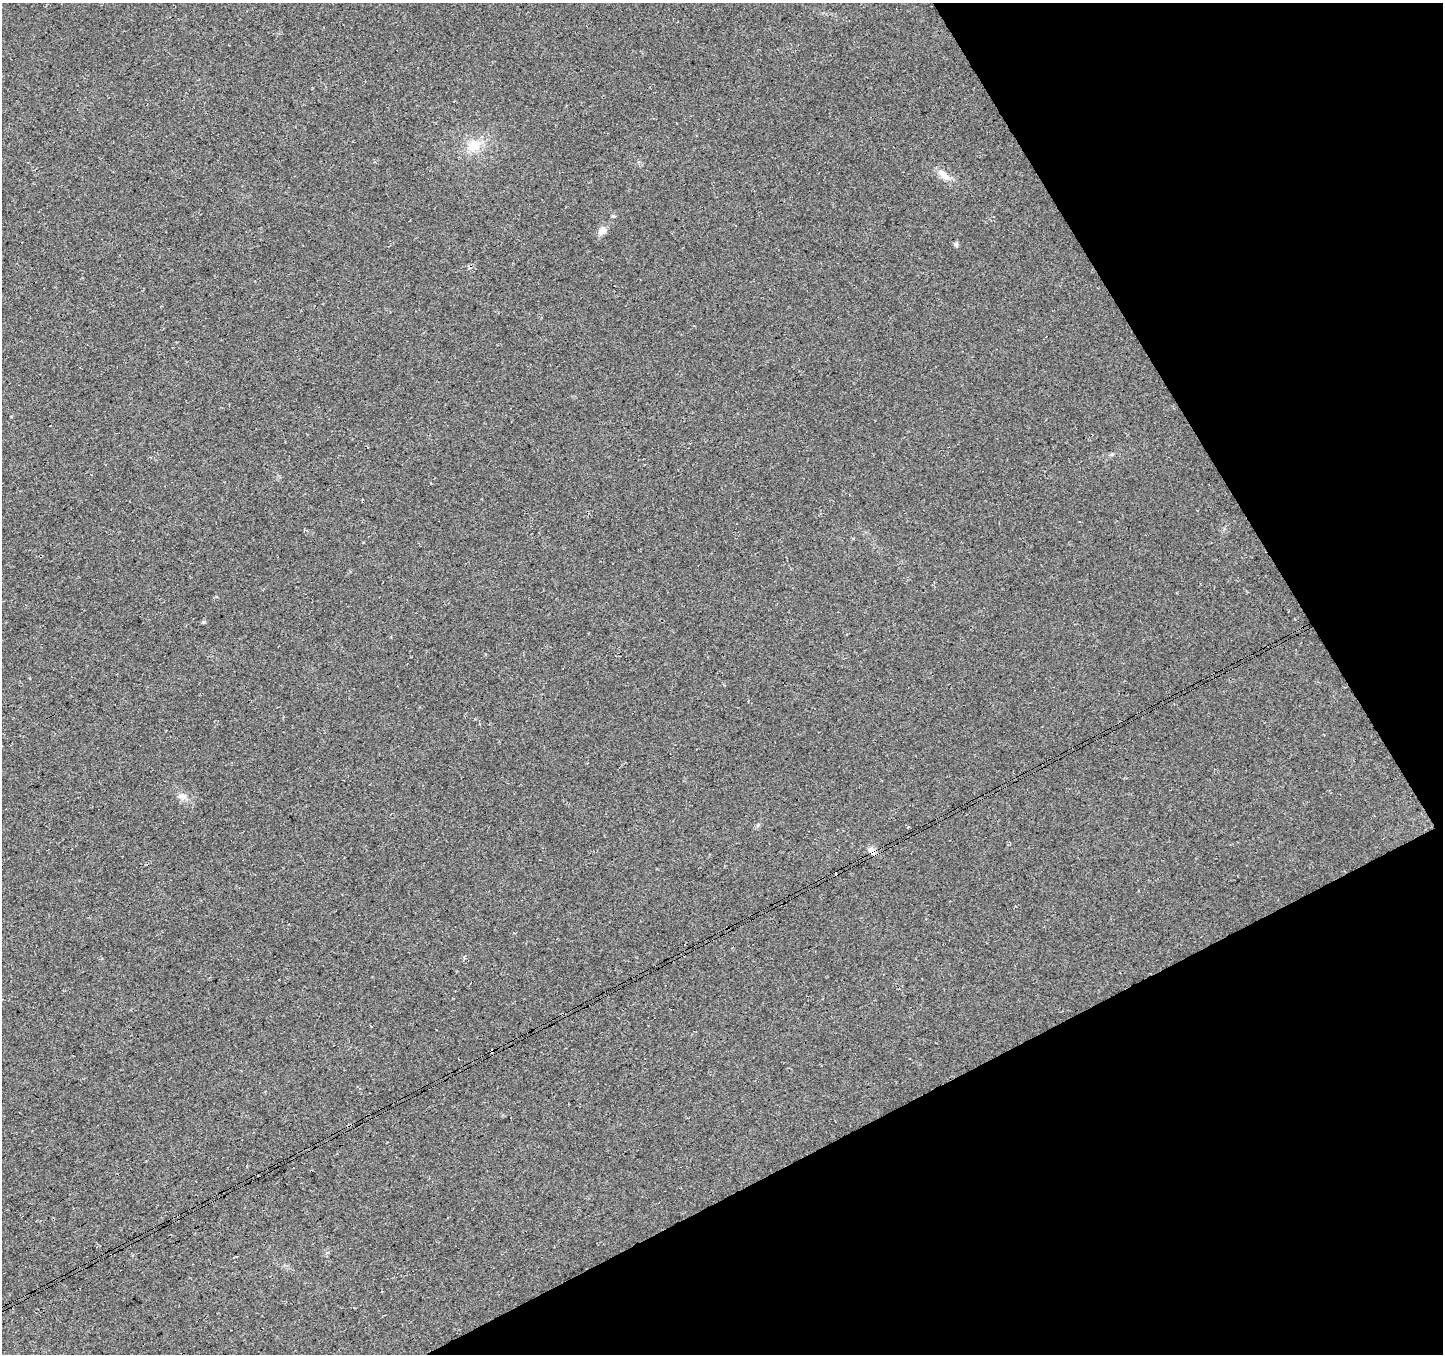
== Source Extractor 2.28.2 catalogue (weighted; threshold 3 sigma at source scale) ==
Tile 12 of 4 x 4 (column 4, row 3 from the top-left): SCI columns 4379-5819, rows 1548-2899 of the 5871 x 5740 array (HDU 1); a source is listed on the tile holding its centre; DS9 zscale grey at full resolution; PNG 1445 x 1356 px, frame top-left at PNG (2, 3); no overlay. Shown black and unused: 25% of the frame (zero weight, under 3 of 4 exposures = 5% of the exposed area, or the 3 px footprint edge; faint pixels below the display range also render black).
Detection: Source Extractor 2.28.2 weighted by HDU 2 'WHT'; one run over the whole footprint, this tile lists its part. Background 0.0524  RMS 0.0082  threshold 0.0367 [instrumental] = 3 sigma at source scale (4.5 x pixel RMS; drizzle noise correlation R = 1.50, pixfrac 1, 0.0396/0.0396 arcsec/px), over >= 5 px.
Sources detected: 11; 1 cosmic-ray / hot-pixel residue — not listed; the other 10 listed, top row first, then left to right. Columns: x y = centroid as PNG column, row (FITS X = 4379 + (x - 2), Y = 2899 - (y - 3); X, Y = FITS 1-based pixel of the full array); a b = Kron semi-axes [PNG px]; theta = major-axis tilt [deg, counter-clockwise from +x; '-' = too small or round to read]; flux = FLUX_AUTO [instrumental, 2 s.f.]
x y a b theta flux
475 145 15 12 16 16
944 175 20 8 -40 7.9
613 216 5 4 - 1.3
603 231 11 8 58 5.2
956 244 5 4 - 2.3
1112 454 6 4 19 1.1
203 622 5 4 - 1.3
182 796 13 8 -12 4.6
871 850 10 9 - 3.8
492 1051 4 3 - 1.3
Overlapping masked pixels (flux is a lower limit): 2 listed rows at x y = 871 850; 492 1051